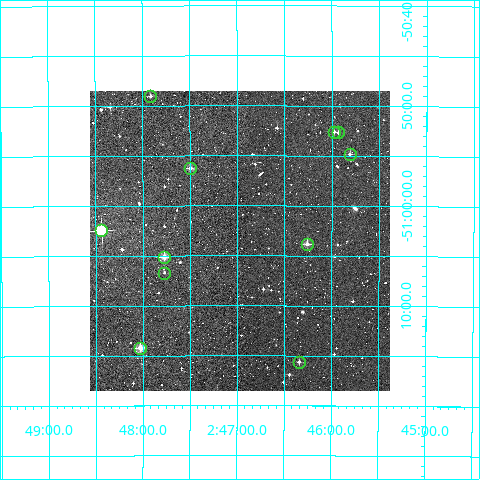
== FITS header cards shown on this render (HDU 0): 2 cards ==
NAXIS1  =                  300
NAXIS2  =                  300

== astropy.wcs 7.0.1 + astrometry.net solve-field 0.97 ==
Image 300 x 300 px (HDU 0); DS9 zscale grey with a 90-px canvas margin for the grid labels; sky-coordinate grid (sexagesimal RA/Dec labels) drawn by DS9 from the SOLVED WCS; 11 Tycho-2 reference stars matched to detected sources circled (green)
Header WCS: RA---TAN/DEC--TAN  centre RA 02:46:58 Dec -51:03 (41.74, -51.06 deg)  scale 6 arcsec/px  FOV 30.0' x 30.0'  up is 0 deg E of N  parity normal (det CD < 0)
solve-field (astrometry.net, Tycho-2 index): VERIFIED the header's WCS against the Tycho-2 star catalogue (verified at 2 index scales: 11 matches each, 0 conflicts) and refined it, rather than solving blind
Solved WCS: RA---TAN-SIP/DEC--TAN-SIP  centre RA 02:46:58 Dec -51:04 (41.74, -51.06 deg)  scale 5.99 arcsec/px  FOV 30.0' x 30.0'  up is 0 deg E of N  parity normal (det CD < 0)
The solver's refit moves the header's centre by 2.2 arcsec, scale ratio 0.9986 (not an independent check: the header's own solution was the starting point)
Tycho-2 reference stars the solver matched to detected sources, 11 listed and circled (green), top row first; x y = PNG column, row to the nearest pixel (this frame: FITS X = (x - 90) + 1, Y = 300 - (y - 91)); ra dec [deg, ICRS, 3 dp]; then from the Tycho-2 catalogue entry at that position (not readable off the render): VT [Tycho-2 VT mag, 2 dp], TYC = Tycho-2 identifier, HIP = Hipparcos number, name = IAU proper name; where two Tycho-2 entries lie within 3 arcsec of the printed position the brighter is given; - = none
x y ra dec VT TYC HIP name
150 96 41.978 -50.817 11.88 8057-457-1 - -
334 132 41.494 -50.876 12.09 8057-615-1 - -
338 132 41.484 -50.878 11.72 8057-578-1 - -
350 154 41.452 -50.914 11.95 8057-639-1 - -
190 168 41.874 -50.937 10.73 8057-625-1 - -
101 230 42.109 -51.041 9.19 8057-765-1 13100 -
307 244 41.565 -51.064 11.03 8057-733-1 - -
164 257 41.944 -51.085 10.20 8057-723-1 - -
164 273 41.942 -51.112 12.01 8057-687-1 - -
140 348 42.007 -51.237 10.10 8057-556-1 - -
299 362 41.585 -51.260 11.53 8057-462-1 - -